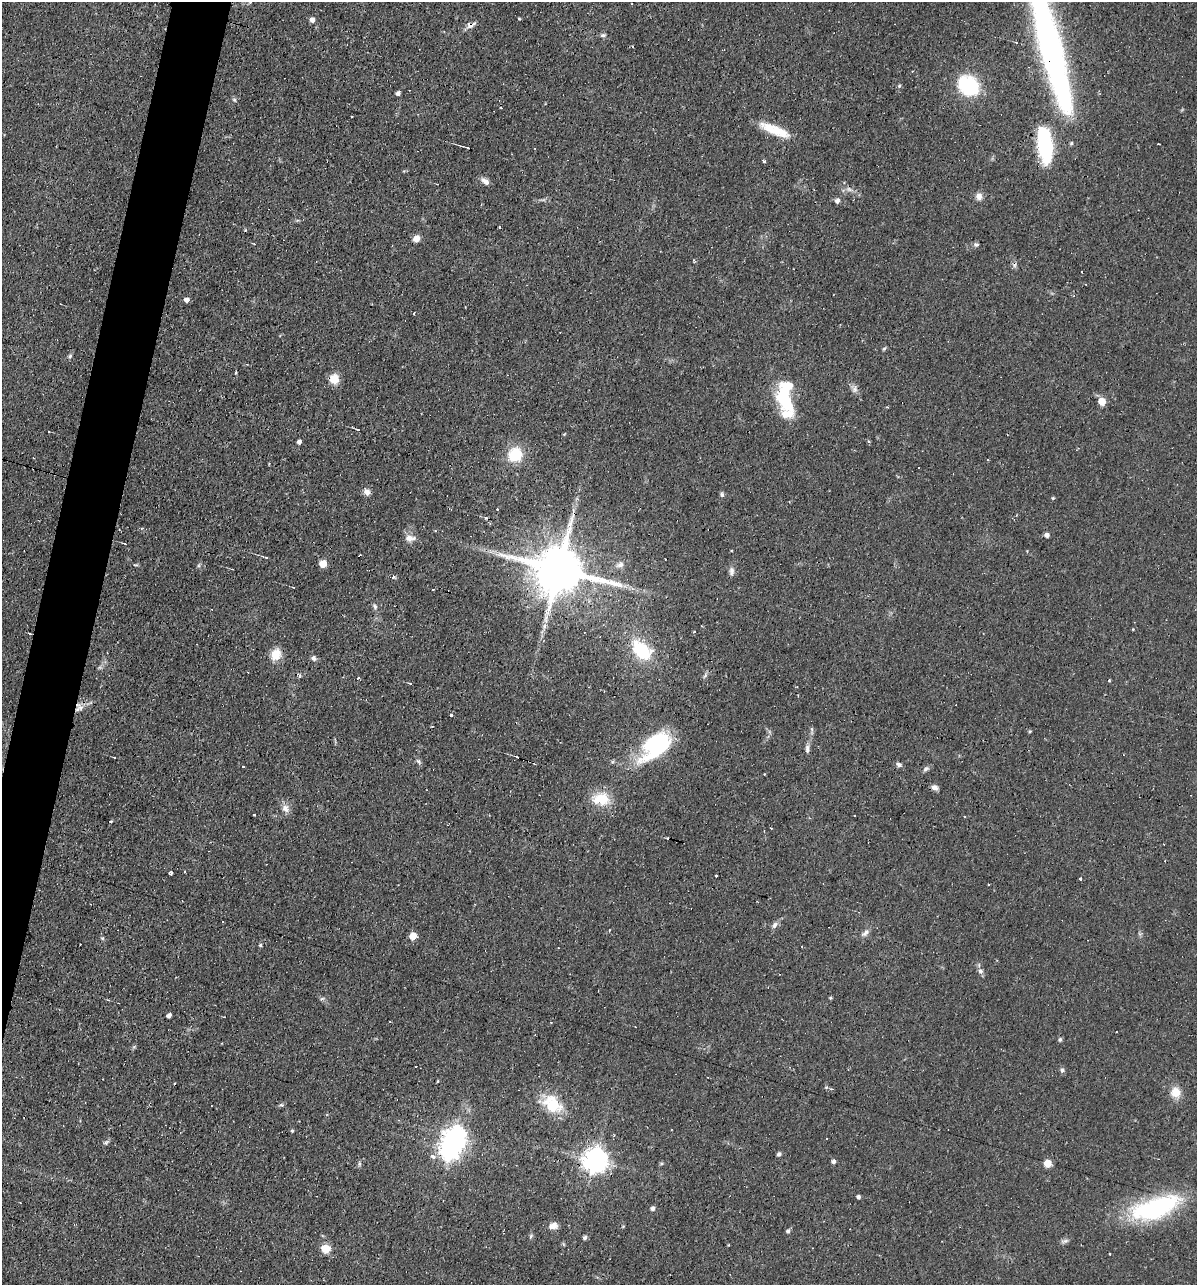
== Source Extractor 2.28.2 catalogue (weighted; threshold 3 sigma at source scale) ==
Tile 7 of 4 x 4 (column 3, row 2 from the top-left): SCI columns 2641-3835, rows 2565-3847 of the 5156 x 5129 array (HDU 1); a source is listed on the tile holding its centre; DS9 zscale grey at full resolution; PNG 1199 x 1287 px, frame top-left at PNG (2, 2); no overlay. Shown black and unused: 4% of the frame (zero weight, under 2 of 3 exposures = <1% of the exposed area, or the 3 px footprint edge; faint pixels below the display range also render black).
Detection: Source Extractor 2.28.2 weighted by HDU 2 'WHT'; one run over the whole footprint, this tile lists its part. Background 0.066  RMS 0.0053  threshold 0.0236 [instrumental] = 3 sigma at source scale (4.5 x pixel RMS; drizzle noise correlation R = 1.50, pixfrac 1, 0.05/0.05 arcsec/px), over >= 5 px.
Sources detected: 145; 5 inside a brighter object's white glare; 20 cosmic-ray / hot-pixel residue — not listed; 1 inside a brighter listed object's ellipse — not listed separately; the other 119 listed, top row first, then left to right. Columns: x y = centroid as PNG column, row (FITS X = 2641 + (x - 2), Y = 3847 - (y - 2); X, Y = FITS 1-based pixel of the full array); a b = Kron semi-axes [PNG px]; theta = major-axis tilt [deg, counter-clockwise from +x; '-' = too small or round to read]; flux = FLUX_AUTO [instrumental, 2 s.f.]
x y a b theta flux
250 2 4 4 - 0.9
519 19 4 3 - 0.46
312 20 5 5 - 2.7
470 25 9 8 - 2.6
603 35 6 5 - 1.2
632 46 3 2 - 0.57
1050 47 142 20 -76 250
899 86 5 4 - 0.89
969 86 21 17 -37 37
398 93 4 4 - 1.9
774 130 38 10 -22 14
1045 144 37 14 -83 46
764 161 5 3 - 1.2
485 181 11 6 -32 2.8
437 184 2 2 - 0.29
849 189 10 6 -21 2.2
979 196 10 8 -84 3
837 201 5 5 - 2.4
499 227 4 3 - 0.51
416 239 8 7 - 3.7
254 244 5 3 - 0.51
976 244 7 6 - 1.3
694 260 4 3 - 0.67
1074 296 4 3 - 0.54
186 300 5 4 - 2.8
61 304 2 2 - 0.31
414 314 3 2 - 0.99
884 349 6 4 52 0.79
70 356 6 5 - 1
235 372 4 2 - 0.6
334 379 10 9 - 8.2
854 389 10 8 85 2.2
1102 401 5 5 - 12
787 404 25 14 -41 20
887 407 3 2 - 0.86
358 429 4 2 - 0.55
49 431 2 2 - 0.38
299 442 4 4 - 2
515 454 14 14 - 18
367 492 9 8 - 2.6
722 494 7 5 -73 1.1
1053 498 4 4 - 0.65
1047 535 5 4 - 2.2
409 538 12 10 -21 3.8
125 544 4 2 - 0.47
266 557 3 2 - 0.48
323 564 5 5 - 12
136 565 7 3 8 0.65
620 565 12 7 17 2.7
558 569 17 13 -16 3600
731 572 12 6 -85 2.1
393 577 5 3 - 0.76
293 587 3 2 - 0.47
375 606 10 6 -66 1.4
544 626 7 6 - 1.8
694 632 3 2 - 0.62
29 633 4 2 - 0.69
641 650 19 11 -49 33
276 654 16 10 62 7.5
314 658 6 5 - 1.8
1109 680 3 3 - 0.57
410 683 4 3 - 0.58
78 709 20 6 82 3.6
451 715 3 3 - 7.4
812 729 7 4 -88 0.96
1029 731 4 4 - 0.69
655 745 50 21 47 44
807 748 10 6 -85 2
114 757 3 2 - 0.4
418 761 7 5 -45 1.2
899 765 8 5 -22 1.5
243 766 3 3 - 1.6
926 769 9 5 31 1.5
764 774 2 2 - 0.42
935 787 8 5 -25 2.4
601 799 20 14 -5 16
285 808 10 8 -77 3.5
254 814 3 3 - 1.4
111 821 4 2 - 0.53
171 873 4 4 - 1.3
716 876 3 3 - 2.6
1081 879 3 3 - 1.5
774 925 11 6 62 1.9
865 933 14 5 48 2.3
413 936 5 5 - 8.1
102 938 5 5 - 0.75
261 945 5 4 - 0.97
980 971 8 7 - 1.9
830 998 4 3 - 0.64
322 999 6 4 19 0.82
108 1000 4 3 - 0.52
169 1015 4 4 - 2.1
224 1017 3 2 - 0.37
1060 1039 7 5 74 0.98
134 1047 6 4 2 0.69
415 1067 3 3 - 3.6
1062 1070 6 5 - 1.4
1176 1092 11 10 - 7.6
552 1104 27 19 -40 19
292 1131 4 4 - 0.7
455 1137 8 8 - 350
827 1138 3 2 - 0.44
106 1142 9 5 37 1.2
779 1154 5 4 - 1.4
433 1156 6 5 - 2.2
595 1160 8 8 - 550
833 1161 4 4 - 1.7
1047 1163 5 5 - 13
359 1164 7 5 -84 1
661 1164 6 4 0 0.67
858 1197 4 3 - 1.4
1159 1207 66 24 15 64
652 1208 5 4 - 1.9
553 1226 11 8 20 3.4
788 1231 6 5 - 1.3
585 1238 4 4 - 1.7
1065 1241 11 5 6 1.4
729 1245 4 3 - 0.38
326 1249 9 8 - 9
Overlapping masked pixels (flux is a lower limit): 7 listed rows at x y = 470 25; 1050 47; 558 569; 276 654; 78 709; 655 745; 595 1160
Isophote crosses this tile's border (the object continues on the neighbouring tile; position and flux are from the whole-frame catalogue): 2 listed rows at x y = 250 2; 1050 47